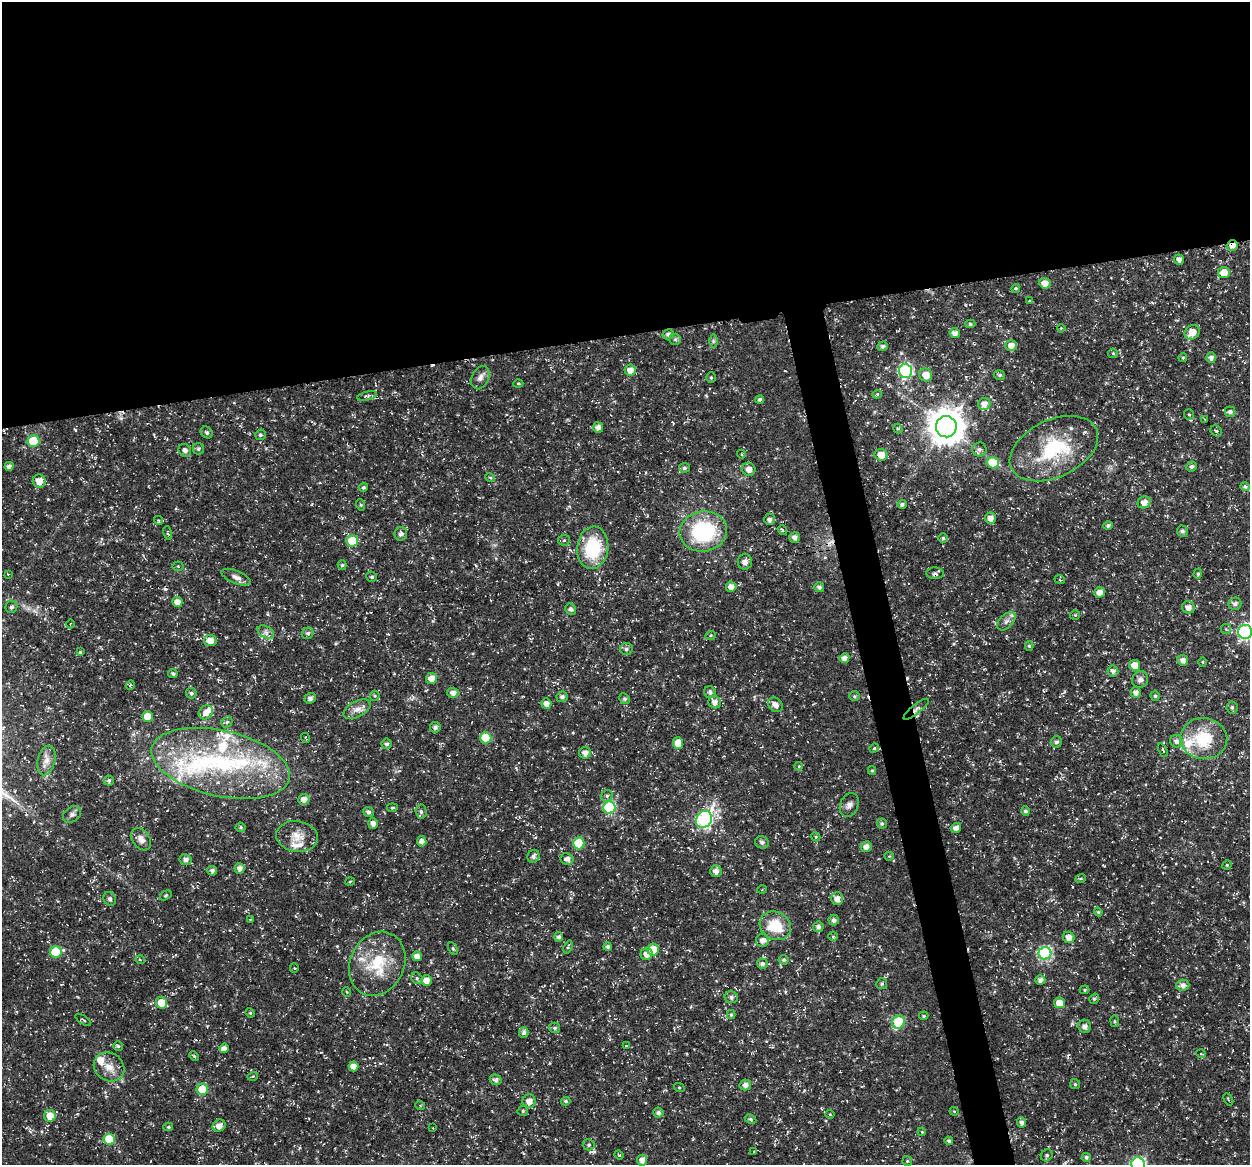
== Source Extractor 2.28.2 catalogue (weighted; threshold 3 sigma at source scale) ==
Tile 2 of 4 x 4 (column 2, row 1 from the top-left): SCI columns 1300-2547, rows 3534-4696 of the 5044 x 4838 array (HDU 1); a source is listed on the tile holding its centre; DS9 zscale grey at full resolution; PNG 1252 x 1167 px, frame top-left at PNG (2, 2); each listed source drawn as its Kron ellipse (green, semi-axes under 4 px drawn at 4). Shown black and unused: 31% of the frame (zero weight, under 3 of 5 exposures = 3% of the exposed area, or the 3 px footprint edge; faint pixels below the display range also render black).
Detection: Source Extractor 2.28.2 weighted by HDU 2 'WHT'; one run over the whole footprint, this tile lists its part. Background 0.0242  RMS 0.0022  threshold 0.00992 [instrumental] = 3 sigma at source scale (4.5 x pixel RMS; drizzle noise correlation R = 1.50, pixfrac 1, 0.0396/0.0396 arcsec/px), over >= 5 px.
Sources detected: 274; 2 cosmic-ray / hot-pixel residue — neither listed nor drawn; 13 inside a brighter listed object's ellipse — not listed separately; the other 259 listed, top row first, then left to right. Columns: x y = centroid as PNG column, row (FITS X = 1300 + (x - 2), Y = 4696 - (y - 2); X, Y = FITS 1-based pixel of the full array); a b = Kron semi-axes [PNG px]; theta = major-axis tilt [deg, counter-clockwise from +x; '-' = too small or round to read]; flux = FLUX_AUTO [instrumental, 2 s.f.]
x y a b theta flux
1232 245 6 5 - 1.7
1179 259 5 5 - 1.1
1224 272 6 5 - 3
1045 283 6 5 - 1.8
1016 288 4 4 - 0.34
1029 301 3 3 - 0.18
970 324 5 4 - 0.35
1061 328 4 3 - 0.19
1192 332 8 7 - 2.7
955 333 5 5 - 1.2
668 334 6 5 - 0.68
675 339 6 5 - 0.38
713 341 7 4 -90 0.42
1011 345 6 5 - 1.6
882 346 6 5 - 0.57
1113 353 5 4 - 0.26
1183 358 4 4 - 0.25
1211 358 5 5 - 0.8
630 370 6 5 - 1.4
905 371 7 6 - 32
926 375 7 6 - 2.3
999 375 6 4 -15 0.41
480 378 12 8 65 1.2
711 378 5 4 - 0.35
518 383 5 3 - 0.25
877 394 4 4 - 0.26
367 396 10 4 13 0.43
760 399 4 4 - 0.39
984 404 6 6 - 1.5
1230 412 5 5 - 0.65
1189 415 5 5 - 0.31
1205 419 4 2 - 0.17
598 427 5 5 - 1
946 427 10 10 - 480
898 429 5 4 - 0.32
1216 431 6 5 - 0.35
207 432 6 5 - 0.55
260 435 5 5 - 0.45
33 441 6 6 - 9.7
198 449 5 5 - 0.5
979 449 7 7 - 0.6
1054 449 47 28 25 18
185 450 7 5 -50 0.99
741 454 4 3 - 0.23
881 455 6 6 - 2.3
993 463 6 6 - 7.8
9 466 4 4 - 0.75
1191 466 5 5 - 0.56
684 468 5 5 - 0.53
749 469 7 6 - 1.2
490 478 5 4 - 0.24
39 481 6 6 - 1.8
363 487 5 4 - 0.36
1245 487 5 4 - 0.53
1144 502 7 6 - 1.4
902 504 4 4 - 0.54
361 505 6 3 -71 0.24
991 518 5 5 - 1.4
769 519 6 5 - 0.71
158 520 5 4 - 0.34
1108 526 5 4 - 0.52
782 530 5 3 - 0.23
703 531 24 20 9 19
1182 531 5 5 - 0.61
168 533 7 3 -78 0.35
401 534 7 6 - 0.77
795 537 5 5 - 1
943 538 5 5 - 0.44
564 540 6 5 - 0.37
352 541 6 6 - 6.2
593 548 21 15 83 12
745 562 7 7 - 1
342 565 5 4 - 0.35
178 566 5 5 - 0.26
935 573 9 5 -2 0.53
8 574 2 2 - 0.15
1198 574 5 4 - 0.32
236 577 16 6 -22 1.2
372 577 5 5 - 0.45
1060 580 5 3 - 0.2
731 587 5 5 - 1.4
819 587 5 5 - 0.69
1100 592 5 5 - 1.5
177 602 5 5 - 1.6
1235 604 6 6 - 0.76
11 607 6 6 - 0.54
1188 607 6 6 - 1.2
571 609 6 5 - 0.71
1075 615 5 5 - 0.27
1006 621 11 6 45 0.97
70 624 4 2 - 0.18
1226 629 5 5 - 0.33
266 632 9 5 -27 0.9
1245 632 7 7 - 41
308 633 6 5 - 0.53
711 635 5 3 - 0.24
210 641 6 5 - 2.2
1029 646 5 4 - 0.33
626 649 6 6 - 0.62
80 652 3 3 - 0.38
844 658 5 4 - 1.3
1183 660 5 5 - 1.2
1203 662 5 3 - 0.21
1134 665 5 5 - 2.3
1113 671 5 5 - 0.85
173 674 5 4 - 0.4
431 678 5 5 - 1.9
1140 679 8 7 - 0.9
130 685 5 3 - 0.2
710 692 6 5 - 0.59
1136 692 5 5 - 1.1
191 693 5 5 - 0.51
453 693 6 5 - 1.3
375 696 5 5 - 0.31
854 696 5 4 - 0.3
1155 696 5 4 - 0.36
562 697 5 5 - 0.7
310 698 6 5 - 0.74
625 699 6 5 - 0.46
715 702 6 6 - 1.2
546 704 5 5 - 1.3
776 705 8 6 -44 1.3
1232 707 6 5 - 0.5
357 709 15 7 28 1.6
916 709 15 4 39 0.82
206 712 7 6 - 1.6
147 716 5 5 - 3.3
227 722 6 5 - 0.4
435 727 5 5 - 0.76
306 738 5 3 - 0.18
486 738 6 5 - 6.8
1204 739 23 20 -6 9.7
1176 741 6 6 - 0.83
1056 742 6 5 - 0.57
678 743 6 5 - 2.4
387 744 5 5 - 0.59
874 748 5 4 - 0.27
1163 750 7 2 -65 0.22
585 753 6 6 - 1.2
46 760 15 8 76 1.6
221 763 71 33 -13 35
799 766 4 3 - 0.21
872 770 4 4 - 0.28
109 781 5 5 - 0.42
607 796 6 5 - 0.46
304 799 6 5 - 1.3
849 805 12 9 67 1.2
392 808 5 3 - 0.27
609 808 6 6 - 21
1025 811 4 4 - 0.49
368 812 5 5 - 0.68
421 812 7 5 -87 0.57
72 814 10 7 40 0.72
704 819 9 7 57 35
373 823 5 5 - 1
882 824 5 5 - 0.44
241 827 5 4 - 0.34
956 828 5 4 - 1.1
297 836 21 15 -9 3.3
816 837 5 4 - 0.24
141 839 12 8 -56 1.4
422 841 5 5 - 1.1
762 842 7 6 - 0.57
579 843 6 6 - 8.3
866 846 5 5 - 1.3
533 856 7 6 - 0.8
889 856 4 4 - 0.22
567 859 7 5 -9 1
185 860 6 5 - 0.84
1227 865 5 4 - 0.27
240 868 5 5 - 1.1
212 871 5 4 - 0.63
716 871 6 6 - 1.2
1081 878 5 3 - 0.26
350 882 5 3 - 0.22
762 890 4 3 - 0.19
166 895 6 4 32 0.29
110 899 7 6 - 0.47
837 899 6 6 - 1.4
1098 912 4 3 - 0.25
250 919 4 2 - 0.16
834 920 5 5 - 0.8
775 926 16 13 -28 6.8
818 927 5 5 - 0.8
833 936 5 4 - 0.28
559 937 5 4 - 0.67
1069 937 6 5 - 1.4
762 940 7 6 - 1.2
568 947 7 4 72 0.34
608 947 4 4 - 0.48
453 949 6 4 -63 0.34
653 950 6 5 - 3.3
56 952 6 6 - 9.2
1045 953 6 6 - 28
647 954 6 6 - 1.5
417 956 5 4 - 1.4
140 960 5 3 - 0.2
784 960 5 5 - 0.5
377 964 33 27 64 10
762 964 5 5 - 0.7
294 968 5 4 - 0.26
417 978 6 5 - 0.43
426 980 5 5 - 1.7
1040 980 5 5 - 0.92
882 984 5 5 - 0.44
1183 985 6 5 - 1.1
1085 990 5 4 - 0.29
347 992 5 3 - 0.17
731 997 6 6 - 0.69
1094 999 5 4 - 0.35
161 1003 6 6 - 2.8
1059 1003 5 5 - 2.6
250 1013 5 4 - 0.24
731 1015 4 4 - 0.3
924 1016 5 4 - 0.27
83 1020 9 2 -33 0.26
1115 1021 6 3 -82 0.24
898 1022 7 6 - 12
1085 1026 6 6 - 1
555 1028 5 5 - 0.47
524 1032 5 4 - 0.66
118 1046 5 5 - 0.39
626 1046 4 3 - 0.17
224 1048 5 4 - 1.1
1201 1054 5 3 - 0.21
194 1056 5 3 - 0.21
353 1066 5 5 - 2
109 1067 16 14 -35 2.8
253 1076 5 3 - 0.26
496 1080 6 5 - 0.76
1075 1084 5 5 - 0.35
745 1085 6 5 - 1.1
679 1087 5 3 - 0.21
202 1089 6 5 - 6.1
1228 1099 6 3 -60 0.27
529 1101 7 6 - 1.8
566 1101 5 4 - 0.38
420 1105 5 3 - 0.18
523 1111 6 5 - 0.31
954 1111 4 3 - 0.19
658 1113 5 5 - 0.72
830 1114 4 4 - 0.24
50 1116 6 5 - 2.8
751 1119 6 4 -28 0.38
1021 1122 5 4 - 0.71
219 1126 7 5 33 1.4
168 1127 5 4 - 0.3
433 1128 3 2 - 0.15
922 1132 4 3 - 0.18
109 1139 5 5 - 6.9
949 1141 4 4 - 0.37
589 1145 6 5 - 0.46
754 1151 4 2 - 0.17
619 1155 5 3 - 0.2
1047 1155 6 5 - 0.5
1086 1157 4 4 - 0.51
642 1160 5 5 - 1.2
907 1161 5 5 - 0.26
1138 1164 7 6 - 34
Overlapping masked pixels (flux is a lower limit): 2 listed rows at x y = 1232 245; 916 709
Isophote crosses this tile's border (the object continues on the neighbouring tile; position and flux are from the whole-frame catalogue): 2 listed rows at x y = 1245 632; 1138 1164